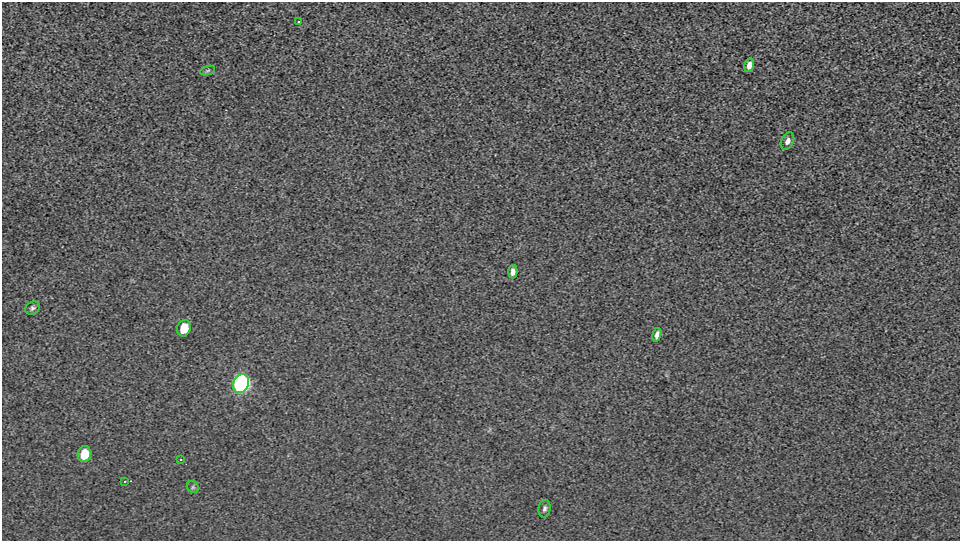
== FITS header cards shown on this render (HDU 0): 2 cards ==
NAXIS1  =                  958 / Axis length
NAXIS2  =                  539 / Axis length

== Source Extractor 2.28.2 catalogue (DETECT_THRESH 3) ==
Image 958 x 539 px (HDU 0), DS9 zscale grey, 1 PNG px = 1 image px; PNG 962 x 543 px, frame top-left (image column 1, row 539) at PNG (2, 2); each listed source drawn as its Kron ellipse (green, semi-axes under 4 px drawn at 4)
Background 269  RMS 13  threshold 37.9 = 3 sigma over >= 5 px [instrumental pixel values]
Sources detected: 14; all 14 listed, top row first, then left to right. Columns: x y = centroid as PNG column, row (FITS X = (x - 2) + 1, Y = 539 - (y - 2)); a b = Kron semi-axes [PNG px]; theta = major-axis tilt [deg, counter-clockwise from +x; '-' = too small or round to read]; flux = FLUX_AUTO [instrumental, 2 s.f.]
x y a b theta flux
299 22 3 2 - 1100
749 65 7 5 77 4100
208 71 8 3 19 1100
787 141 9 6 65 4000
513 272 6 4 88 3500
33 308 7 6 - 2000
184 328 8 6 70 16000
657 335 7 4 75 3400
241 384 9 7 71 650000
85 454 8 6 74 19000
181 460 2 2 - 730
125 482 3 2 - 830
193 487 6 5 - 1500
544 509 9 6 80 2400